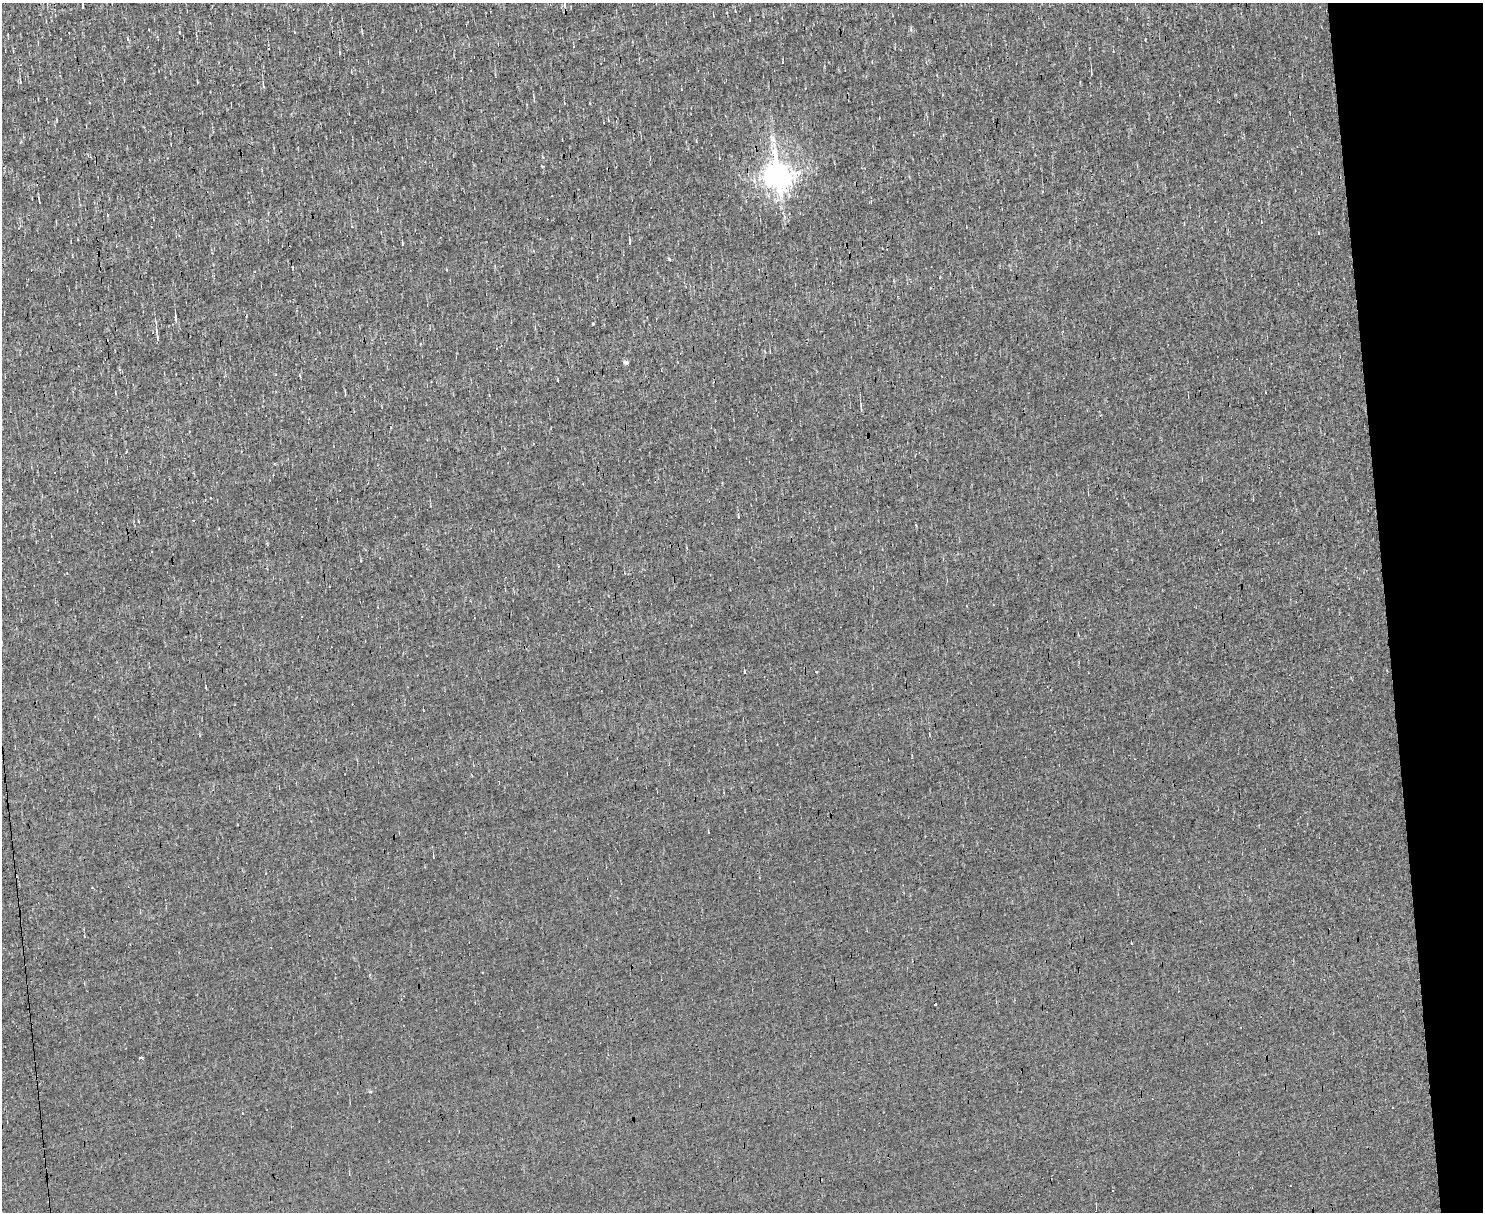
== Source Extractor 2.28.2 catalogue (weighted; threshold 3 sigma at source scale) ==
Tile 9 of 3 x 4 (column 3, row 3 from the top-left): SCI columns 3094-4574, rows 1211-2420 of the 4820 x 4839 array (HDU 1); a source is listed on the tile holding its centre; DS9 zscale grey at full resolution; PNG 1485 x 1214 px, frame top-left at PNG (2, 3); no overlay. Shown black and unused: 7% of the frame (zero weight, under 3 of 4 exposures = <1% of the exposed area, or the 3 px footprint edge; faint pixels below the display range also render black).
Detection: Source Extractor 2.28.2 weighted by HDU 2 'WHT'; one run over the whole footprint, this tile lists its part. Background 0.00107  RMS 0.037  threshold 0.167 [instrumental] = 3 sigma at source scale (4.5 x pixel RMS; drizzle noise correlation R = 1.50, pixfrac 1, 0.05/0.05 arcsec/px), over >= 5 px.
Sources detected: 34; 12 cosmic-ray / hot-pixel residue — not listed; the other 22 listed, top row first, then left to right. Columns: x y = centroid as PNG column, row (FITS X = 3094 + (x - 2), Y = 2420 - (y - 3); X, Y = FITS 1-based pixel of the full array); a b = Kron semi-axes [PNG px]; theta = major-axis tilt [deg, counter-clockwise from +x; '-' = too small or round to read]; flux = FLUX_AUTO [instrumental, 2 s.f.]
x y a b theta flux
83 6 6 2 -81 7.7
911 29 6 4 74 5.4
20 83 3 3 - 110
263 85 8 3 -81 6.4
57 120 5 3 - 3.4
778 176 10 8 -77 5500
630 242 8 2 -85 5.9
402 244 5 3 - 3.7
669 259 4 3 - 5.1
292 268 4 2 - 12
176 319 12 3 -81 10
157 336 16 3 -84 15
626 362 6 4 2 11
115 393 3 3 - 6.1
861 409 8 3 -85 6.4
67 574 4 3 - 2.9
301 617 3 2 - 2.9
483 973 3 2 - 3
370 975 3 3 - 5.2
936 1004 3 2 - 12
141 1057 4 3 - 10
371 1092 6 3 -31 4.6
Isophote crosses this tile's border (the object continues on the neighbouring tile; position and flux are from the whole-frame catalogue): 1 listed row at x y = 83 6
Unlisted compact peaks at least as high as the median listed source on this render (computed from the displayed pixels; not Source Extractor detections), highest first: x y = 744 672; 542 166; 179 32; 1145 39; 738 517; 543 157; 138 521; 1319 233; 557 380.